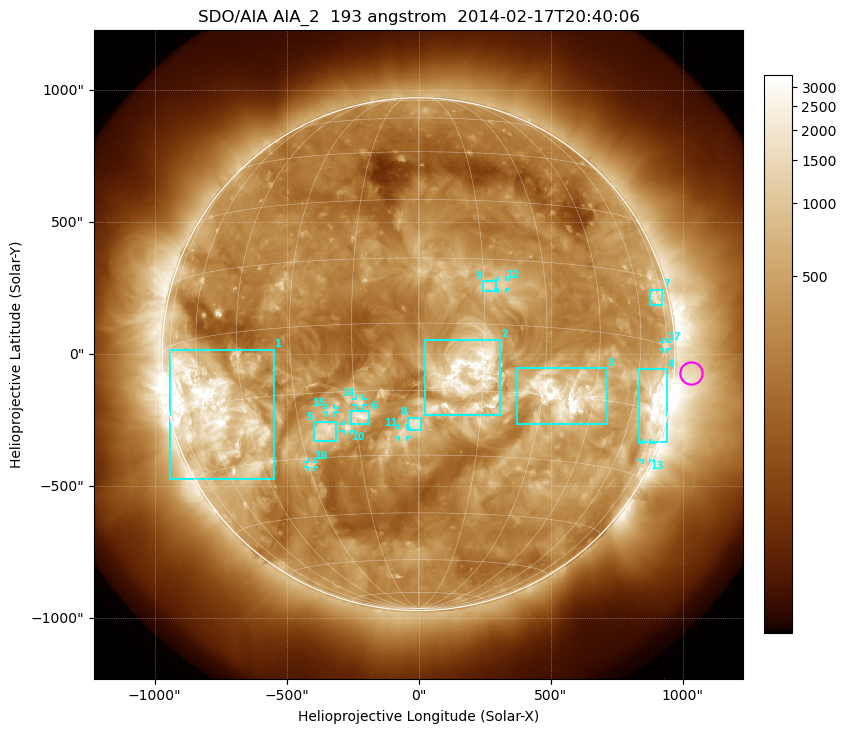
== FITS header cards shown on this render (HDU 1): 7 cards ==
TELESCOP= 'SDO/AIA'
INSTRUME= 'AIA_2'
WAVELNTH=                  193
WAVEUNIT= 'angstrom'
DATE-OBS= '2014-02-17T20:40:06.84'
CTYPE1  = 'HPLN-TAN'
CTYPE2  = 'HPLT-TAN'

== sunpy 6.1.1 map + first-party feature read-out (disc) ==
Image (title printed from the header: SDO/AIA AIA_2  193 angstrom  2014-02-17T20:40:06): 1024 x 1024 px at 2.4 arcsec/px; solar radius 971 arcsec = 405 px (full disc in frame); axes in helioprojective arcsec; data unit not stated in the header (colour bar unlabelled)
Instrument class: DISC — disc imager (sunpy class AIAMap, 193 A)
Bright regions (active regions / flare kernels): reference = the median radial profile (limb darkening/brightening removed); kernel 9 px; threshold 5 sigma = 747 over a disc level ~282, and >= 1.15x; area >= 12 px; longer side >= 10 px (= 24 arcsec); searched inside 0.97 R_sun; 17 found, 17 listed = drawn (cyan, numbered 1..; 8 of them under ~33 arcsec drawn as corner ticks so the feature stays visible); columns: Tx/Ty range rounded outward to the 5 arcsec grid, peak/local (2 s.f.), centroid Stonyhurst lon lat
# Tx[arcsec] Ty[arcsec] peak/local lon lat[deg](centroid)
1 -945..-550 -475..20 14 -57 -17
2 25..310 -230..55 7.6 +11 -12
3 375..715 -265..-50 16 +36 -15
4 835..940 -330..-55 16 +70 -13
5 -395..-315 -330..-255 5.7 -23 -24
6 -255..-185 -265..-215 4.7 -14 -21
7 875..925 185..245 5.5 +70 +11
8 -40..10 -290..-240 4.1 -1 -23
9 245..295 240..275 3.6 +16 +9
10 -285..-255 -290..-265 4.5 -17 -23
11 -75..-45 -315..-280 3.1 -4 -25
12 300..330 245..280 3.5 +19 +9
13 850..880 -400..-335 4.2 +76 -24
14 -235..-210 -195..-165 3.3 -14 -17
15 -345..-320 -220..-205 3.5 -21 -19
16 -420..-395 -430..-405 4.5 -29 -32
17 925..940 20..45 3.7 +74 +0
Off-limb structures (1.02-1.3 R_sun): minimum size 162 px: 2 found; the strongest spans PA ~225..305 deg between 1.02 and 1.3 R_sun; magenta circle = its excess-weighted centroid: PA ~265 deg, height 1.06 R_sun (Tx ~1030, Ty ~-70 arcsec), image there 4.1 x the reference